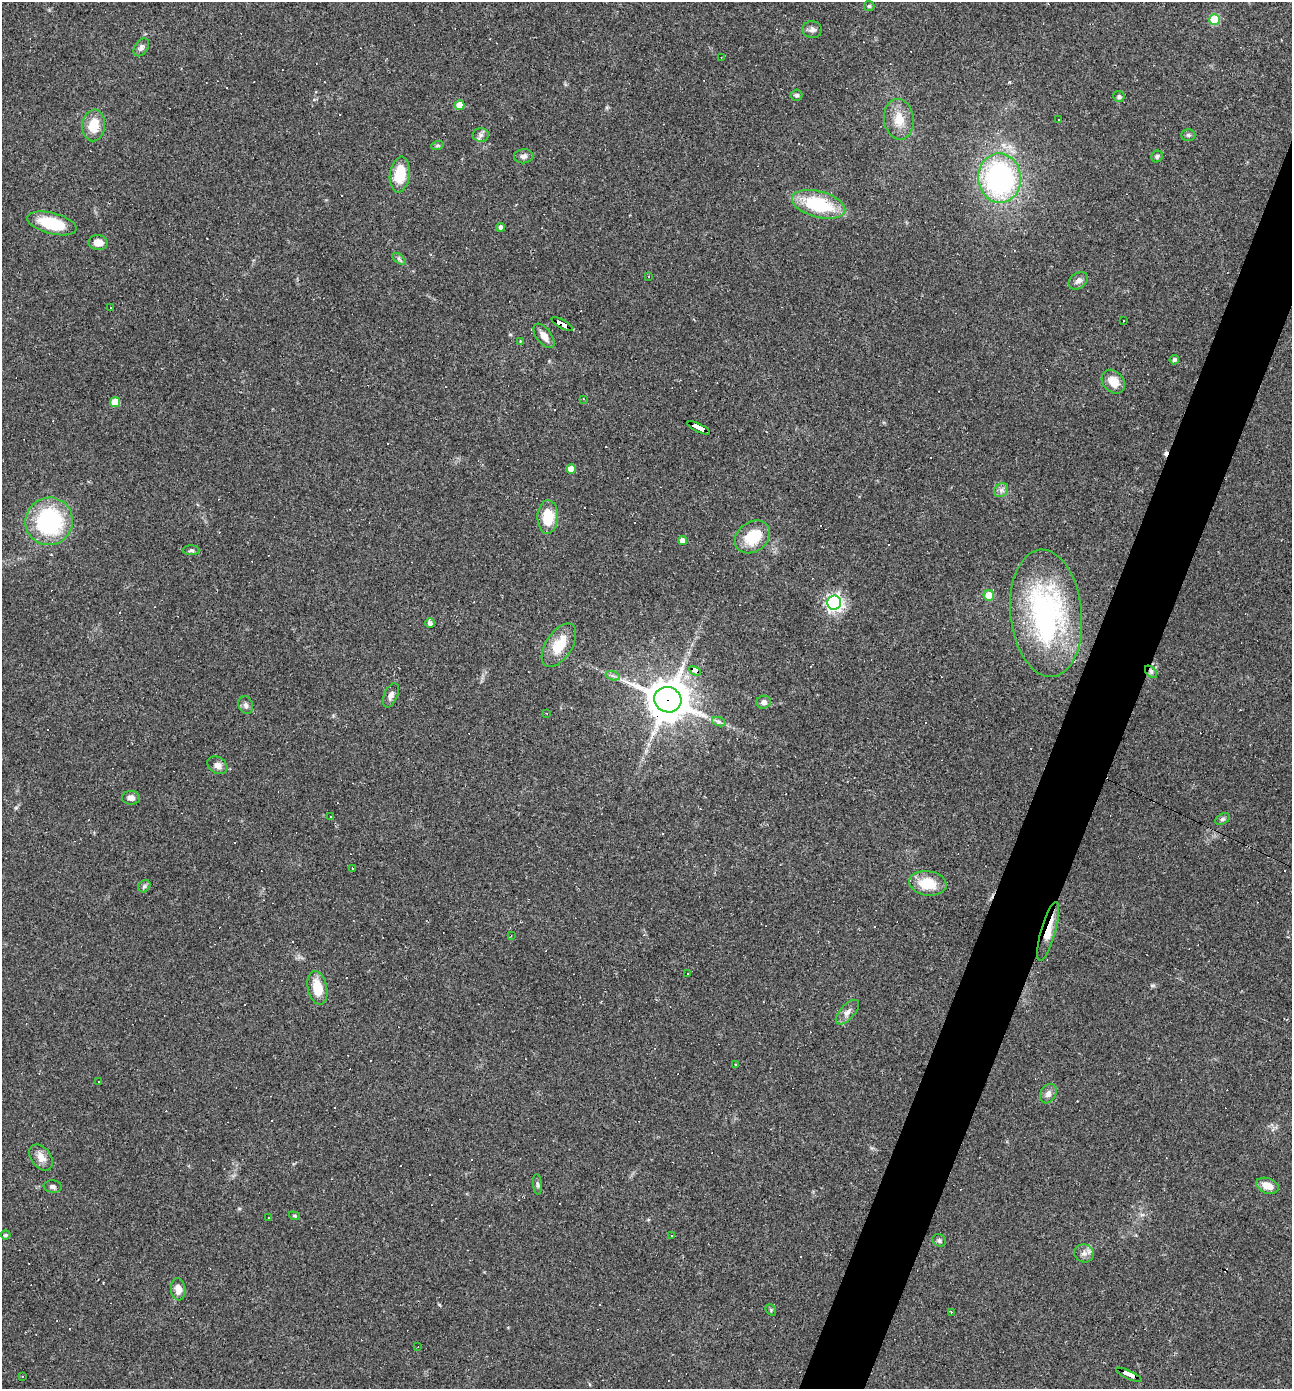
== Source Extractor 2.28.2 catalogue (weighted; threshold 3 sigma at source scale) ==
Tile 10 of 4 x 4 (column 2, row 3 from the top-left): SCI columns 1425-2714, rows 1389-2775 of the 5563 x 5550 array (HDU 1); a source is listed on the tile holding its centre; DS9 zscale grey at full resolution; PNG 1294 x 1391 px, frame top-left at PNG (2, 2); each listed source drawn as its Kron ellipse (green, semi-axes under 4 px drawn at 4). Shown black and unused: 4% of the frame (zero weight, under 2 of 3 exposures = <1% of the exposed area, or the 3 px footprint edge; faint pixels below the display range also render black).
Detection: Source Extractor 2.28.2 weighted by HDU 2 'WHT'; one run over the whole footprint, this tile lists its part. Background 0.082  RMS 0.0066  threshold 0.0296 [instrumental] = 3 sigma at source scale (4.5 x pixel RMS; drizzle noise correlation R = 1.50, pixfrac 1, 0.05/0.05 arcsec/px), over >= 5 px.
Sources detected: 131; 43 cosmic-ray / hot-pixel residue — neither listed nor drawn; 1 inside a brighter listed object's ellipse — not listed separately; the other 87 listed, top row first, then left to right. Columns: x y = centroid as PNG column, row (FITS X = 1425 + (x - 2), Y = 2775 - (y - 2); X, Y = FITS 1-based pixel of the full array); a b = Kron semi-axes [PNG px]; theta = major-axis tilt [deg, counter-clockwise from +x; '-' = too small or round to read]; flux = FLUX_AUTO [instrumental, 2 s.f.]
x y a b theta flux
869 6 5 5 - 0.96
1214 19 5 5 - 30
812 29 10 8 -6 2.6
141 47 10 6 55 2.2
721 58 3 2 - 0.37
796 95 6 5 - 1.3
1119 97 6 5 - 1.4
460 105 5 5 - 8.4
899 119 20 15 -84 11
1059 119 3 2 - 0.76
94 125 16 11 85 13
481 135 8 7 - 2.4
1188 135 7 5 -2 1.3
437 146 6 4 19 0.97
524 156 9 7 5 2.5
1157 156 6 5 - 1.4
400 174 18 10 82 19
1000 178 25 21 -86 130
819 204 27 13 -15 40
52 223 25 10 -14 24
501 227 4 4 - 2.1
98 242 10 7 -7 5.7
399 259 8 4 -38 1.4
648 276 3 3 - 0.55
1078 281 10 7 35 2.8
110 307 3 3 - 3.1
1123 321 3 3 - 0.89
562 324 12 4 -29 150
544 336 14 7 -53 5.4
520 341 3 2 - 0.51
1174 360 5 4 - 1.7
1113 382 13 10 -46 9.5
584 399 3 3 - 0.83
115 402 5 5 - 13
699 428 12 3 -25 210
571 469 5 4 - 7.2
1001 490 7 6 - 2.4
548 517 17 10 88 18
49 521 24 23 - 80
752 537 19 15 37 21
683 540 4 4 - 5.4
191 550 8 5 0 1.4
989 595 5 5 - 9.4
834 603 7 7 - 200
1046 613 64 35 -84 140
430 623 4 4 - 2.4
559 645 24 13 57 16
695 671 6 4 -27 57
1151 672 7 4 -47 1.6
613 676 7 4 -19 1.5
391 695 13 6 67 2.9
668 700 14 12 -26 1900
764 702 7 6 - 2.7
246 705 9 7 -71 2.4
546 713 3 2 - 0.39
719 722 7 4 -18 1.5
217 765 11 8 -32 3.9
131 798 9 7 -3 3.2
331 816 3 2 - 0.71
1223 819 8 5 28 1.4
352 868 3 3 - 5.7
928 883 19 12 -9 17
144 886 7 5 44 1.3
1048 931 30 7 74 11
511 936 3 2 - 0.47
688 973 3 3 - 14
317 988 17 9 -79 14
847 1012 15 7 48 3.6
735 1064 3 2 - 0.49
99 1081 3 3 - 3.1
1048 1094 10 7 60 3.4
41 1157 14 9 -54 5.6
537 1184 10 4 -85 1.4
1267 1186 11 7 -20 6.8
53 1187 9 6 -7 1.9
294 1216 5 4 - 0.85
268 1218 2 2 - 0.53
6 1235 5 4 - 1.1
671 1235 3 2 - 0.66
939 1240 7 6 - 1.4
1084 1253 10 9 - 3.6
178 1289 11 7 -84 5.7
771 1310 6 4 -49 0.99
951 1312 3 3 - 0.5
418 1347 3 2 - 0.47
1129 1375 14 3 -25 130
22 1376 3 2 - 0.48
Overlapping masked pixels (flux is a lower limit): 7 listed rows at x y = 562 324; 699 428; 695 671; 1151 672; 668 700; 1048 931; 1129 1375